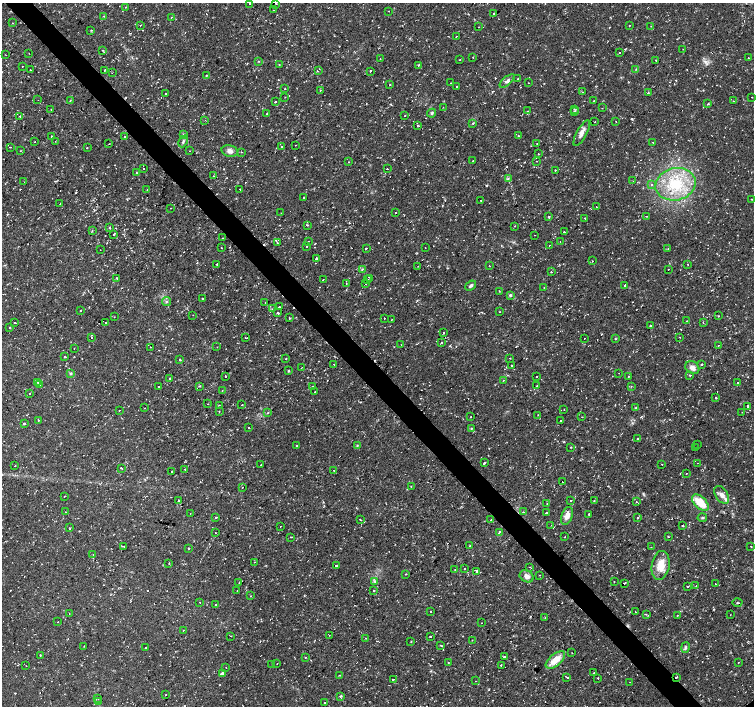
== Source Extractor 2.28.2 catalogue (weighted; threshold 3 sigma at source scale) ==
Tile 11 of 4 x 4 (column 3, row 3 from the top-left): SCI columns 3009-4512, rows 1551-2957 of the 6017 x 5986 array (HDU 1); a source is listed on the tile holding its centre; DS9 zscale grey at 2 x 2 block average (1 PNG px = mean of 2 x 2 image px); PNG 756 x 708 px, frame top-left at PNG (2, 3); each listed source drawn as its Kron ellipse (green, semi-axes under 4 px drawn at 4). Shown black and unused: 4% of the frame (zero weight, under 2 of 3 exposures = <1% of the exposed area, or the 3 px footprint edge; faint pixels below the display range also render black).
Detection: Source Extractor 2.28.2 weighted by HDU 2 'WHT'; one run over the whole footprint, this tile lists its part. Background 0.0198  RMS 0.003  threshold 0.0135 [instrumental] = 3 sigma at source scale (4.5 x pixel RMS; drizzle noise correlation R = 1.50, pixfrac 1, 0.0396/0.0396 arcsec/px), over >= 5 px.
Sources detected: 395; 36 cosmic-ray / hot-pixel residue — neither listed nor drawn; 1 inside a brighter listed object's ellipse — not listed separately; the other 358 listed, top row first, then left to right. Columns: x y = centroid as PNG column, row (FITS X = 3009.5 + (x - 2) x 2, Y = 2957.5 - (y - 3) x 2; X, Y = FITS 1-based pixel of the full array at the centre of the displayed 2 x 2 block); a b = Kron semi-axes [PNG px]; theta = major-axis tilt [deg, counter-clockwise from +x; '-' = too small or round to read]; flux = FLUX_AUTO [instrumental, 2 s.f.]
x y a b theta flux
250 3 2 2 - 1.4
276 3 2 2 - 0.81
126 7 2 2 - 0.29
273 10 2 2 - 0.36
389 11 2 2 - 0.78
493 14 2 2 - 2.1
104 16 3 2 - 0.44
171 17 2 2 - 0.7
13 23 2 2 - 0.27
140 25 2 2 - 0.27
629 25 2 2 - 0.39
651 26 2 2 - 0.43
479 27 2 2 - 0.78
91 30 3 2 - 0.48
456 36 2 2 - 2.8
683 49 2 2 - 0.2
103 50 3 2 - 0.53
29 53 2 2 - 0.3
620 53 2 2 - 0.79
6 55 2 2 - 0.27
473 58 2 2 - 0.38
748 58 2 2 - 0.51
380 59 2 2 - 0.26
459 60 2 2 - 0.65
656 60 2 2 - 0.73
258 61 3 2 - 0.38
279 65 2 2 - 0.36
418 65 2 2 - 1.1
22 66 2 2 - 0.91
636 69 4 2 - 0.5
30 70 2 2 - 1.5
105 70 2 2 - 0.29
318 71 2 2 - 1.9
370 71 2 2 - 2.1
112 73 2 2 - 0.28
206 75 2 2 - 0.49
518 79 2 2 - 0.53
507 81 9 4 40 2.2
451 83 2 2 - 0.6
529 83 2 2 - 0.42
390 85 2 2 - 0.32
457 86 2 2 - 1.7
285 89 2 2 - 0.49
320 90 2 2 - 0.45
583 92 2 2 - 0.5
648 92 2 2 - 0.66
165 93 2 2 - 1.5
285 97 2 2 - 0.4
752 97 2 2 - 1.5
38 100 2 2 - 0.44
70 100 3 2 - 0.57
594 101 2 2 - 0.7
733 101 2 2 - 1.3
275 102 2 2 - 2.2
708 104 3 2 - 0.54
443 107 2 2 - 0.3
602 108 2 2 - 0.93
51 109 2 2 - 0.21
574 109 3 2 - 0.64
528 111 2 2 - 0.37
574 112 3 2 - 0.57
267 113 2 2 - 0.8
432 113 4 4 - 1
20 116 2 2 - 0.33
405 116 2 2 - 0.83
205 120 2 2 - 0.38
616 121 2 2 - 0.25
595 122 2 2 - 0.39
473 124 3 2 - 0.5
417 125 2 2 - 0.44
582 133 14 5 61 3.9
184 134 4 3 - 0.88
51 136 2 2 - 0.41
518 136 2 2 - 1.1
125 137 2 2 - 1.3
55 141 2 2 - 0.29
183 141 6 3 67 1.2
35 142 2 2 - 0.47
653 142 2 2 - 1.8
537 143 2 2 - 0.33
109 144 2 2 - 0.82
296 145 2 2 - 0.34
10 147 2 2 - 1.1
281 147 2 2 - 0.43
87 148 2 2 - 0.34
20 151 2 2 - 0.27
190 151 2 2 - 0.75
230 151 8 5 -14 3.4
241 152 2 2 - 0.34
538 154 3 2 - 0.34
473 161 2 2 - 1.4
536 161 2 2 - 0.51
348 162 2 2 - 0.38
144 168 2 2 - 0.94
387 169 2 2 - 1.5
555 170 3 2 - 0.34
136 173 2 2 - 0.4
213 176 2 2 - 0.28
508 179 3 2 - 0.8
633 181 2 2 - 0.34
24 182 2 2 - 0.28
676 184 20 16 14 32
651 185 3 2 - 0.59
240 189 2 2 - 0.64
147 190 2 2 - 0.21
304 197 2 2 - 0.52
752 199 2 2 - 0.34
481 201 2 2 - 1
60 203 2 2 - 0.27
597 207 2 2 - 0.48
171 208 2 2 - 0.34
281 213 2 2 - 0.25
396 213 2 2 - 0.43
548 216 2 2 - 0.46
646 216 2 2 - 0.38
585 218 2 2 - 0.56
307 225 3 2 - 0.56
515 226 2 2 - 0.35
110 227 3 3 - 0.74
92 231 3 2 - 0.46
564 232 2 2 - 0.46
113 234 2 2 - 1.6
535 235 2 2 - 0.24
223 238 2 2 - 0.23
309 241 2 2 - 0.58
560 241 2 2 - 0.33
277 242 2 2 - 0.64
549 245 2 2 - 0.25
307 247 2 2 - 0.57
221 248 2 2 - 1.5
366 248 2 2 - 2.7
425 248 2 2 - 0.28
668 248 2 2 - 0.25
100 250 2 2 - 0.19
316 258 2 2 - 1.8
593 261 2 2 - 0.45
217 264 2 2 - 0.97
687 264 2 2 - 0.53
489 265 2 2 - 0.35
418 266 2 2 - 0.35
362 269 4 2 - 0.73
668 269 2 2 - 0.8
551 272 2 2 - 0.62
117 278 2 2 - 1.5
370 278 2 2 - 2.5
323 280 3 2 - 3.5
368 280 2 2 - 2.7
346 283 2 2 - 0.27
365 283 2 2 - 1.2
625 285 3 2 - 1.7
471 286 6 3 39 1.5
544 287 2 2 - 0.46
499 291 2 2 - 0.33
511 295 3 3 - 0.96
202 299 2 2 - 0.65
166 302 5 2 - 0.77
265 303 2 2 - 0.41
279 307 2 2 - 2.4
272 309 3 2 - 0.62
80 310 2 2 - 0.49
499 312 2 2 - 0.42
278 313 2 2 - 5
193 315 2 2 - 0.51
719 316 2 2 - 0.45
114 317 2 2 - 0.24
289 318 2 2 - 1.2
384 318 2 2 - 0.73
392 319 2 2 - 0.33
686 321 2 2 - 0.76
105 322 2 2 - 1.6
703 322 2 2 - 0.55
15 323 2 2 - 3.2
650 325 2 2 - 1.2
9 327 2 2 - 0.67
443 332 2 2 - 1.7
92 337 2 2 - 0.55
680 337 2 2 - 0.3
246 338 2 2 - 0.79
584 338 2 2 - 0.35
615 339 3 2 - 0.47
441 343 2 2 - 0.98
401 345 2 2 - 0.22
718 345 3 2 - 0.71
150 347 2 2 - 0.41
217 347 2 2 - 0.5
74 348 2 2 - 0.73
65 356 2 2 - 3.6
510 358 2 2 - 0.63
180 359 2 2 - 1.2
286 359 2 2 - 0.34
334 364 2 2 - 0.69
701 364 3 2 - 0.62
511 365 2 2 - 2.9
301 368 2 2 - 0.34
692 368 7 6 - 4.1
289 371 2 2 - 0.76
71 373 4 3 - 0.94
619 373 2 2 - 0.26
689 375 2 2 - 0.52
225 376 2 2 - 1.3
628 376 2 2 - 0.27
536 377 2 2 - 0.68
169 378 2 2 - 0.35
503 380 2 2 - 0.36
38 382 4 3 - 1.4
738 383 2 2 - 1.1
39 385 2 2 - 0.38
199 386 3 2 - 0.45
537 386 2 2 - 0.32
631 386 2 2 - 0.35
158 387 2 2 - 0.64
312 387 2 2 - 2.1
222 391 2 2 - 0.46
315 392 2 2 - 1
29 393 2 2 - 1.4
716 398 2 2 - 0.64
207 404 2 2 - 0.43
219 405 2 2 - 0.46
242 405 2 2 - 2.2
747 406 2 2 - 2
144 408 2 2 - 0.25
636 408 3 2 - 0.55
564 409 2 2 - 0.34
119 410 2 2 - 0.39
219 411 2 2 - 0.33
742 412 2 2 - 0.26
268 413 2 2 - 0.38
538 415 3 2 - 0.28
471 416 2 2 - 0.28
582 417 2 2 - 0.62
38 420 2 2 - 1.6
560 420 2 2 - 0.95
24 423 2 2 - 2.1
248 428 2 2 - 0.42
471 428 2 2 - 1.1
638 439 3 2 - 0.51
697 444 2 2 - 0.78
357 445 4 3 - 0.69
297 446 2 2 - 0.68
571 447 2 2 - 0.84
695 448 2 2 - 0.25
484 462 2 2 - 1.9
698 463 2 2 - 0.45
662 464 2 2 - 0.3
261 465 2 2 - 0.54
15 466 2 2 - 0.52
122 468 3 2 - 1.9
185 469 2 2 - 2.5
334 470 2 2 - 1.1
172 471 2 2 - 15
686 473 2 2 - 0.33
562 482 2 2 - 0.8
411 486 2 2 - 0.46
242 487 2 2 - 0.26
722 495 10 6 -55 4.5
64 496 3 2 - 0.38
179 500 2 2 - 0.7
594 500 3 2 - 0.41
571 501 2 2 - 3.1
636 502 2 2 - 0.85
547 503 3 2 - 0.43
700 503 10 5 -44 15
66 512 2 2 - 0.95
523 512 2 2 - 0.72
546 513 2 2 - 3.4
190 514 2 2 - 0.46
589 514 2 2 - 1.4
567 516 9 5 69 4.8
216 517 2 2 - 7
638 518 2 2 - 1.8
702 518 5 3 - 0.89
360 519 3 2 - 0.61
491 520 2 2 - 1.5
551 525 2 2 - 0.47
683 525 2 2 - 1.9
280 526 2 2 - 0.31
70 528 4 2 - 0.45
499 532 4 2 - 2.2
215 533 2 2 - 0.73
668 536 2 2 - 0.82
291 537 2 2 - 0.43
565 537 2 2 - 1.9
124 546 2 2 - 0.53
470 546 2 2 - 1.6
751 546 2 2 - 1.2
651 547 2 2 - 0.35
189 548 2 2 - 0.93
93 554 2 2 - 1.6
255 562 2 2 - 1.2
169 563 2 2 - 0.32
336 565 3 2 - 3.5
661 565 14 9 80 11
529 567 2 2 - 0.54
465 568 2 2 - 0.98
455 570 2 2 - 0.33
477 571 2 2 - 1.8
406 574 2 2 - 0.61
540 575 2 2 - 0.23
527 576 7 5 -30 3.1
375 581 3 3 - 1
239 582 2 2 - 0.33
614 582 2 2 - 0.26
624 583 2 2 - 5.1
715 584 2 2 - 0.35
687 586 2 2 - 0.8
696 586 2 2 - 0.27
237 590 2 2 - 0.26
374 590 2 2 - 0.88
250 596 2 2 - 0.32
200 602 2 2 - 0.4
737 603 5 3 - 1.4
215 604 2 2 - 0.67
431 611 2 2 - 1.8
636 612 2 2 - 1.5
69 613 2 2 - 0.3
646 614 3 2 - 0.61
677 615 2 2 - 0.3
730 615 2 2 - 0.52
545 618 2 2 - 0.64
58 622 2 2 - 0.23
481 623 2 2 - 0.25
183 630 2 2 - 0.96
329 635 2 2 - 0.26
231 636 2 2 - 0.32
430 637 2 2 - 2.8
366 638 2 2 - 0.37
472 640 2 2 - 0.31
411 641 3 2 - 0.43
84 646 2 2 - 0.29
441 646 2 2 - 1.6
145 647 2 2 - 0.95
685 648 5 3 - 1.1
572 653 2 2 - 0.25
40 655 2 2 - 0.39
504 656 2 2 - 1.7
306 657 2 2 - 0.69
555 660 12 5 40 11
448 662 2 2 - 0.51
738 662 2 2 - 0.72
272 664 2 2 - 0.72
277 664 2 2 - 0.28
501 665 2 2 - 1.7
26 666 2 2 - 0.83
226 668 2 2 - 0.35
594 673 2 2 - 2.6
222 674 3 3 - 2.9
339 675 2 2 - 0.69
567 677 2 2 - 1.9
677 677 2 2 - 7.7
598 678 2 2 - 0.43
393 679 2 2 - 1.7
476 681 2 2 - 0.36
630 682 2 2 - 0.22
166 694 2 2 - 0.33
340 696 3 2 - 0.98
98 698 2 2 - 0.41
98 701 2 2 - 0.77
324 703 2 2 - 1.4
Overlapping masked pixels (flux is a lower limit): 1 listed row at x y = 677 677
Isophote crosses this tile's border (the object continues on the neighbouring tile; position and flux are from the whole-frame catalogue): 2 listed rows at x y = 250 3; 276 3
Diffuse or blended objects may show on this block-average render without a row.